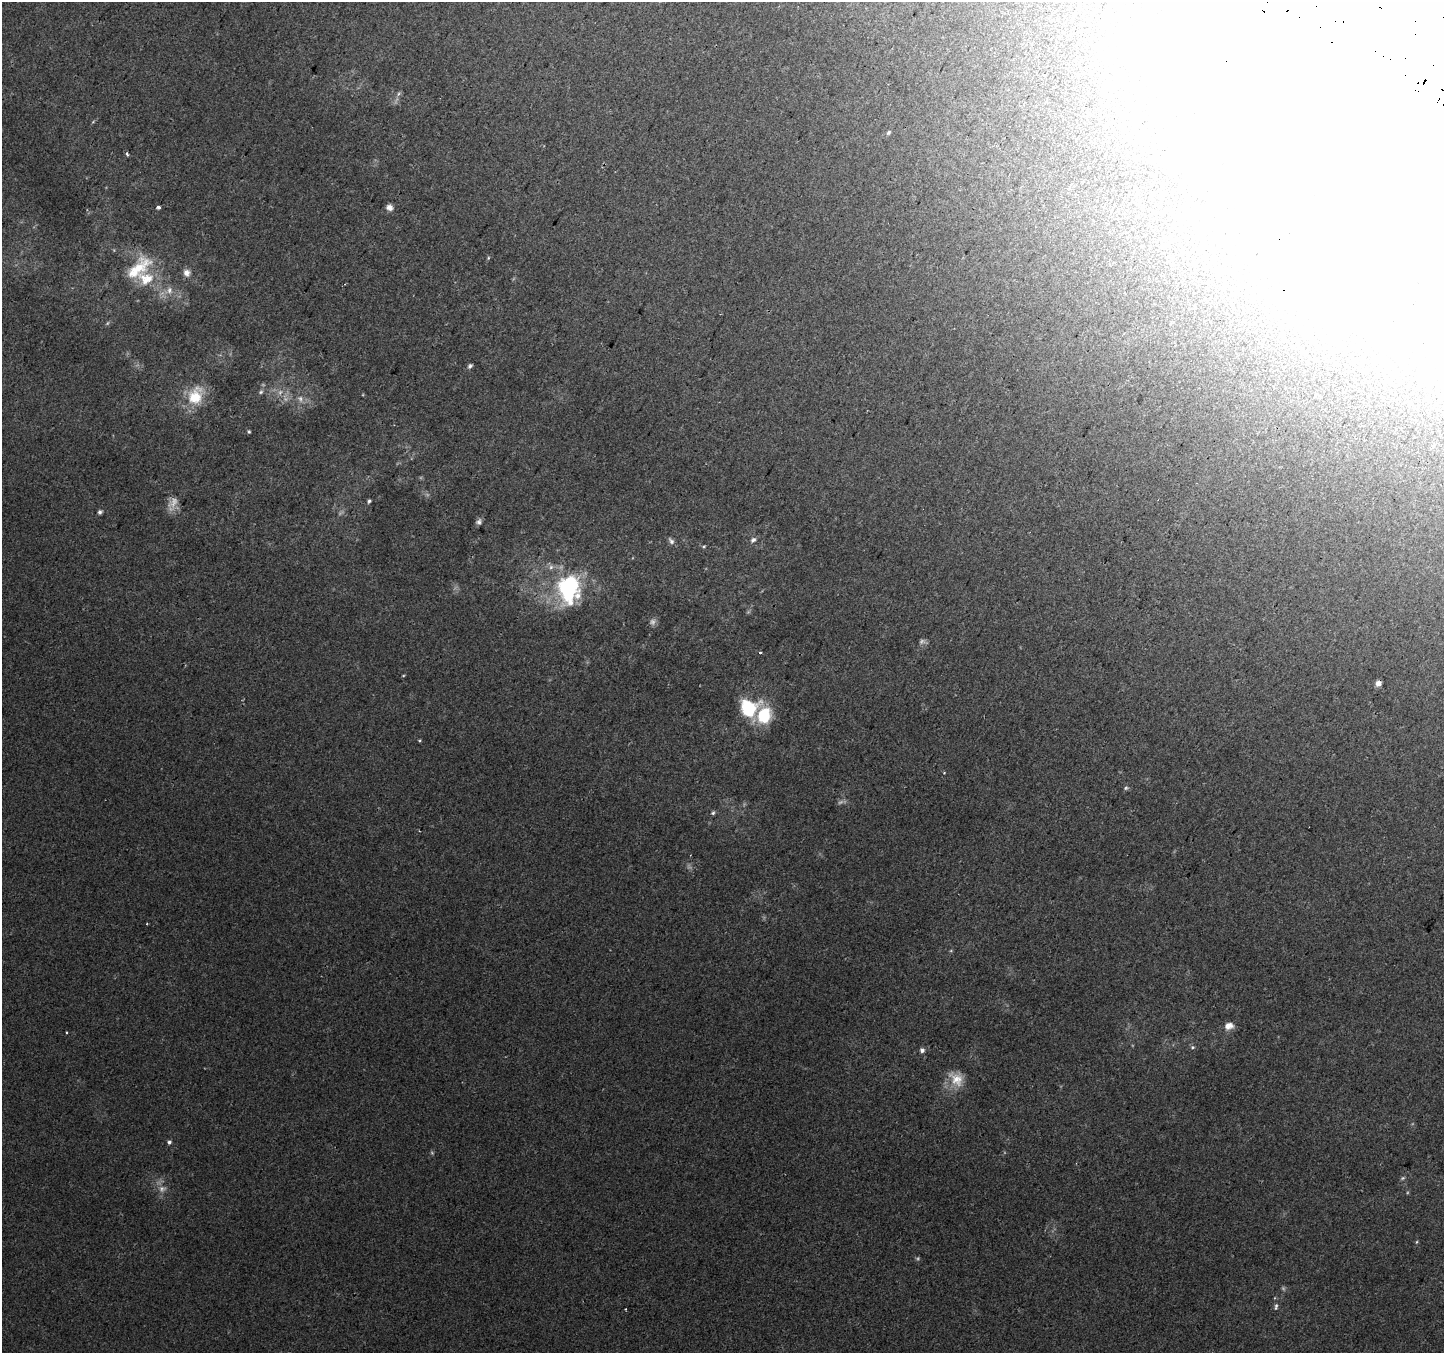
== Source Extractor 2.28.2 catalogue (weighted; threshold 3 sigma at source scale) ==
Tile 10 of 4 x 4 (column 2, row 3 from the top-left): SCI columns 1471-2912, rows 1654-3004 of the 5817 x 5943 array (HDU 1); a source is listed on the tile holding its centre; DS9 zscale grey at full resolution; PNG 1446 x 1355 px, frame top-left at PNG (2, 2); no overlay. Shown black and unused: <1% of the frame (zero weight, under 2 of 3 exposures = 2% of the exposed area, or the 3 px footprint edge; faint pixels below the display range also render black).
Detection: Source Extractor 2.28.2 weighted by HDU 2 'WHT'; one run over the whole footprint, this tile lists its part. Background 0.00904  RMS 0.004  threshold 0.0181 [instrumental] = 3 sigma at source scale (4.5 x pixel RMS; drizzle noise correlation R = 1.50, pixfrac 1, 0.0396/0.0396 arcsec/px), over >= 5 px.
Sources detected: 59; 9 too faint to see at this stretch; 6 inside a brighter object's white glare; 1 cosmic-ray / hot-pixel residue — not listed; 3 inside a brighter listed object's ellipse — not listed separately; the other 40 listed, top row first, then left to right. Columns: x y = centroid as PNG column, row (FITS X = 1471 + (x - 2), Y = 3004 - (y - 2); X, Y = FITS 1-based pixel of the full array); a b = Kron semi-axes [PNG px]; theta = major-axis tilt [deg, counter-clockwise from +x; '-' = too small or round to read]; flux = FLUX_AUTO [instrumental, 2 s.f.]
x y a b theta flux
1044 75 3 3 - 0.51
399 94 7 4 46 0.85
888 132 6 5 - 0.66
127 154 4 3 - 1.1
158 207 4 3 - 5.5
389 207 8 7 - 1.9
488 258 6 3 72 0.44
138 269 44 19 42 18
187 273 9 8 - 2.3
169 290 11 8 -87 2.6
470 366 6 5 - 0.9
261 392 6 5 - 0.77
195 396 27 20 67 13
300 399 11 8 -58 2.2
249 432 5 4 - 0.52
1433 447 4 3 - 0.78
369 501 5 4 - 0.68
100 512 6 5 - 0.88
479 522 8 6 49 1.2
753 540 8 6 40 1.4
671 541 10 6 -55 1.3
704 546 5 4 - 0.54
568 589 32 25 84 46
760 652 4 3 - 0.42
403 676 5 3 - 0.33
1378 683 5 5 - 1.9
749 708 20 20 - 21
419 740 5 3 - 0.39
944 773 3 3 - 0.4
1126 788 6 5 - 0.71
713 813 6 5 - 0.68
1229 1026 12 9 9 2.9
67 1032 3 3 - 0.56
1192 1047 6 5 - 0.75
922 1050 6 6 - 1.2
956 1079 23 16 -49 7.1
169 1142 5 5 - 0.94
1403 1178 7 4 27 0.59
1416 1242 5 3 - 0.4
1276 1306 10 5 81 1.1
Overlapping masked pixels (flux is a lower limit): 1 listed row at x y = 138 269